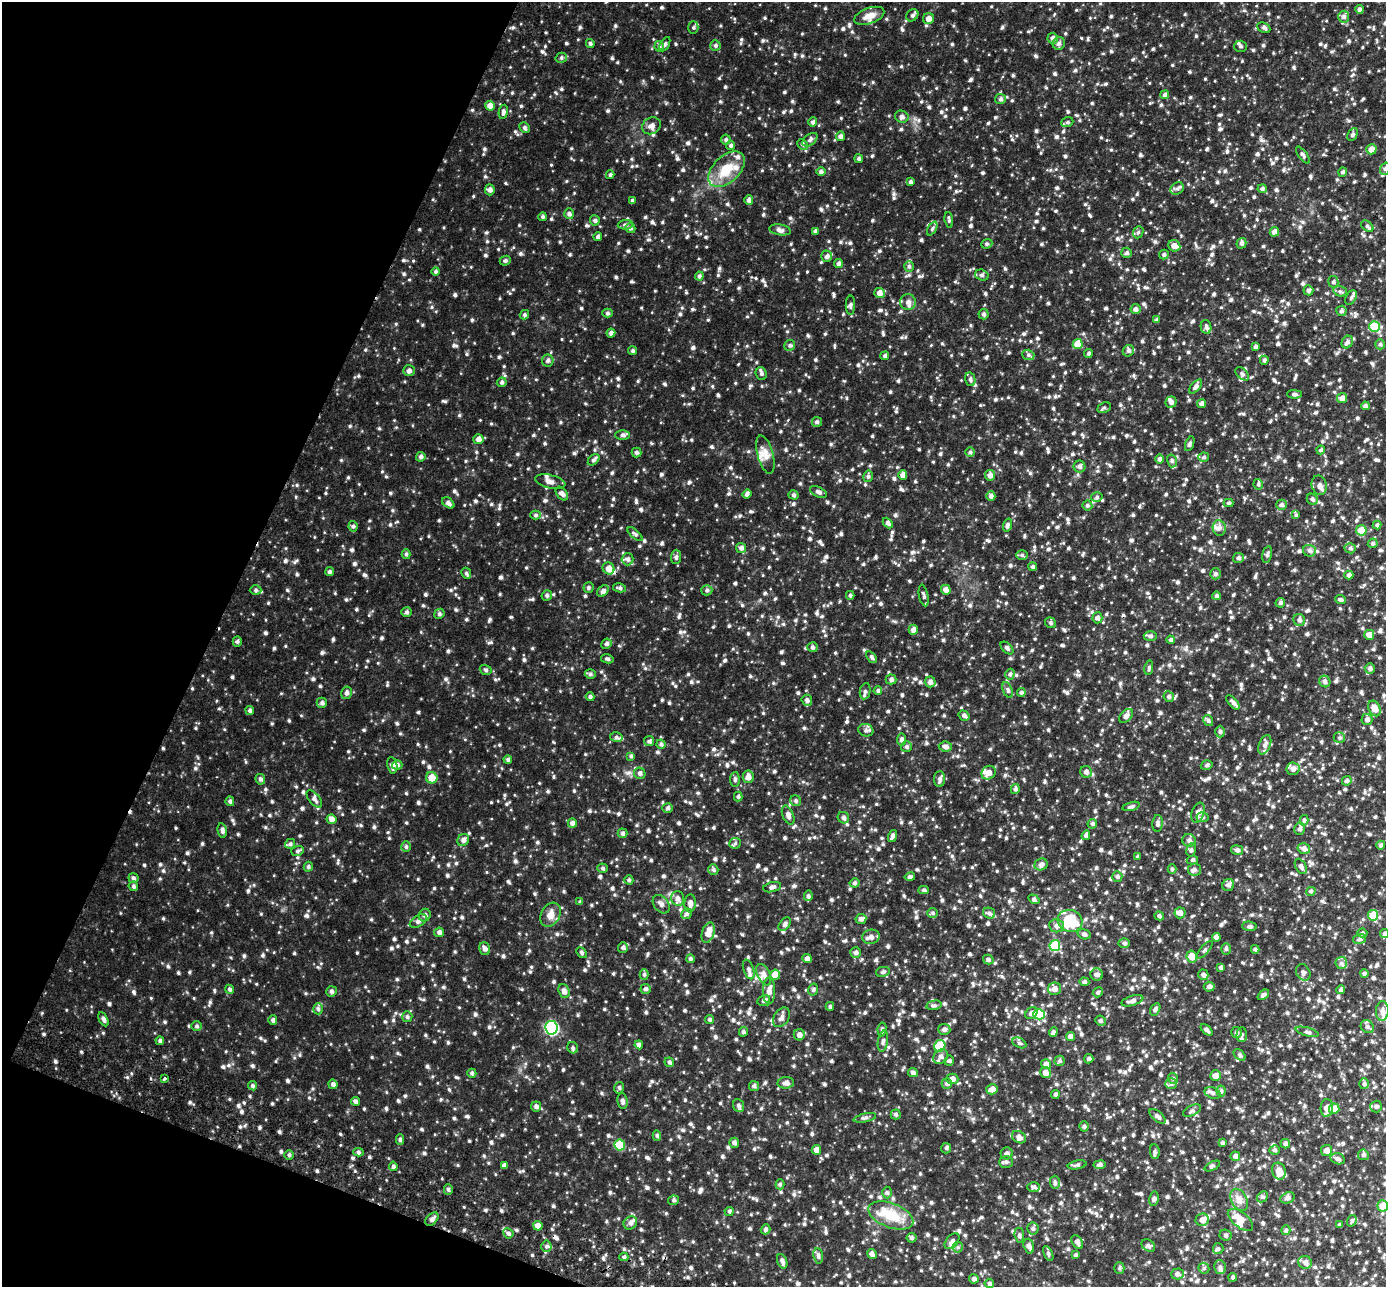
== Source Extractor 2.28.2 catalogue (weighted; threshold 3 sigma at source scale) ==
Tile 9 of 4 x 4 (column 1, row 3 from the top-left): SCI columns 28-1411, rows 1480-2764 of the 5594 x 5661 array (HDU 1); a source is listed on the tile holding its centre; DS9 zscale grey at full resolution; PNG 1388 x 1289 px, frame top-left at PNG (2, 2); each listed source drawn as its Kron ellipse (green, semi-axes under 4 px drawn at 4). Shown black and unused: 19% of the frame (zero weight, under 2 of 3 exposures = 3% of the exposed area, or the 3 px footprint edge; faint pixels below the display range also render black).
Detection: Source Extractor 2.28.2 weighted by HDU 2 'WHT'; one run over the whole footprint, this tile lists its part. Background 0.119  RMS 0.019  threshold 0.0833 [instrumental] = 3 sigma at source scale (4.5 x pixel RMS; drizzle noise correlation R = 1.50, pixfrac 1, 0.05/0.05 arcsec/px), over >= 5 px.
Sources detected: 1444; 2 cosmic-ray / hot-pixel residue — neither listed nor drawn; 27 inside a brighter listed object's ellipse — not listed separately; of the other 1415, all 500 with FLUX_AUTO >= 2.67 (the completeness limit of this list) listed and drawn (915 fainter detections not listed), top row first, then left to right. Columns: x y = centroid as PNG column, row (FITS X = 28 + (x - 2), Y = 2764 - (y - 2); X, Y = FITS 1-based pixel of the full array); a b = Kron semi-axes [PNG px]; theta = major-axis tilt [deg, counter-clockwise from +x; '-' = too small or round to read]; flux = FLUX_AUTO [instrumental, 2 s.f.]
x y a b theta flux
1359 9 4 4 - 4.1
912 15 7 5 45 3.6
869 16 16 8 20 12
1344 17 6 5 - 3.5
928 19 6 5 - 8.1
693 27 6 5 - 2.8
1264 28 7 4 -27 3.3
1053 38 5 5 - 5.4
1059 43 6 6 - 4.2
590 44 5 4 - 2.8
665 44 8 4 61 3.6
715 45 5 5 - 2.9
659 46 5 4 - 3.1
1240 46 6 6 - 3.6
561 58 5 5 - 2.8
1165 95 4 4 - 3.8
1001 99 5 5 - 3.2
490 106 5 4 - 10
503 112 7 4 81 4
902 117 7 6 - 4.4
813 122 4 4 - 3.6
1067 122 6 5 - 2.8
651 126 10 8 31 7
525 128 5 5 - 2.9
1352 134 7 5 60 3.2
840 136 5 4 - 4.8
726 140 5 5 - 3.1
810 140 9 5 38 4.2
802 144 6 4 -43 3.3
731 145 5 4 - 2.9
1371 149 5 5 - 10
1303 155 10 4 -53 3.8
859 159 4 4 - 3
727 169 22 13 44 32
1385 169 6 5 - 3.2
821 172 4 4 - 3.9
1343 172 4 4 - 3.5
610 175 4 3 - 2.7
910 182 4 4 - 3.2
1177 189 7 5 40 3.9
1262 189 4 4 - 3.6
490 190 5 4 - 5
632 200 4 4 - 2.9
749 200 5 4 - 4.4
569 214 5 5 - 3.8
542 217 4 4 - 2.8
595 220 5 5 - 3.1
949 220 8 3 -85 2.8
625 225 8 4 4 3.3
1367 226 7 4 -40 3
630 228 5 4 - 3.1
932 229 7 4 62 2.7
780 230 11 5 -10 5.4
815 232 4 4 - 5.1
1138 232 6 5 - 2.9
1274 232 5 4 - 7.9
598 237 4 4 - 3.3
1241 243 5 5 - 4.1
987 244 6 4 22 2.7
1174 246 6 5 - 9.1
1126 253 5 5 - 3.5
1164 254 5 4 - 2.8
827 256 6 5 - 4.5
505 261 6 4 23 3
838 264 4 4 - 3.8
909 266 5 4 - 2.8
436 271 4 4 - 3
982 275 7 5 -18 3.4
699 276 4 4 - 3.3
1333 282 6 5 - 2.9
1308 290 5 5 - 3.2
1340 291 7 5 -15 3.1
879 293 5 5 - 8.1
1351 298 8 5 62 3.4
908 302 8 7 - 6.9
850 305 9 4 90 3.4
1135 309 5 5 - 3.8
1341 311 5 5 - 3
607 313 5 4 - 3
983 314 5 5 - 3.4
524 315 5 4 - 3
1156 320 4 4 - 2.9
1374 326 5 5 - 52
1206 327 7 5 -79 4
611 333 4 4 - 4.1
1347 342 6 5 - 4.3
1078 344 5 5 - 27
1380 344 5 4 - 2.7
790 345 6 5 - 3.3
1256 347 4 3 - 3.9
633 351 4 4 - 3
1128 351 6 5 - 3.6
1088 353 4 4 - 3.5
1028 355 6 5 - 3.2
885 356 4 4 - 3.4
1264 360 4 4 - 3
548 361 6 5 - 3.8
409 371 6 5 - 5.2
761 374 6 5 - 3.5
1242 374 8 5 -44 3.5
970 379 7 5 -77 3.3
502 382 5 4 - 3
1196 387 8 4 49 5.4
1294 394 7 4 -1 3.2
1342 398 5 5 - 6.7
1171 402 6 5 - 4.2
1202 404 4 4 - 5.8
1365 406 4 4 - 3.6
1104 408 7 5 25 3
817 422 5 5 - 2.8
623 435 7 5 0 3.4
478 439 5 5 - 6.9
1190 444 8 4 71 3.2
1321 450 4 4 - 2.9
970 452 4 4 - 2.7
636 453 5 5 - 2.9
765 455 19 8 -74 13
421 457 5 4 - 3.8
1204 457 5 4 - 2.9
1160 459 4 4 - 4.1
594 460 7 4 43 3.5
1172 461 6 5 - 3.3
1079 467 6 6 - 4.2
903 475 4 4 - 7.8
990 475 5 5 - 6.9
868 476 6 4 75 3
550 482 15 6 -12 8
1258 484 5 4 - 2.7
1319 485 10 7 -76 6.6
818 492 9 5 -26 4.4
562 494 8 5 -51 5.5
747 494 5 4 - 4.2
793 495 5 4 - 3
991 496 5 4 - 4.5
1097 497 6 4 16 3
1312 499 6 5 - 3.4
448 503 7 4 -40 4
1229 503 5 4 - 2.8
1087 505 5 5 - 2.7
1282 505 5 5 - 3.6
535 515 5 4 - 3
1296 515 4 4 - 2.9
888 523 6 4 -48 3.6
1007 525 6 4 72 3.9
1377 525 4 4 - 3.2
353 526 5 4 - 3
1219 528 8 6 -82 5.1
1361 530 5 5 - 26
635 534 9 3 -41 3
1373 543 5 4 - 2.8
741 548 5 5 - 4.7
1350 548 5 5 - 3.4
1309 551 6 6 - 3.8
406 554 5 4 - 2.7
1267 554 8 4 77 3.8
1022 555 6 5 - 2.8
676 557 7 5 87 3
1239 558 5 5 - 3.4
628 559 6 6 - 4.5
1033 567 4 4 - 3.1
609 568 6 5 - 10
329 572 5 4 - 3
466 573 5 4 - 2.8
1215 574 5 5 - 3.6
1349 575 4 4 - 4.9
588 588 5 5 - 2.8
620 588 7 4 -12 3.1
256 590 6 4 0 2.8
707 590 5 5 - 3.1
946 590 5 5 - 7.1
603 591 6 5 - 5
547 595 5 5 - 3.1
850 595 4 3 - 2.8
924 596 11 4 -78 3.8
1216 596 4 4 - 3.6
1341 600 5 4 - 3.1
1280 603 5 4 - 3.3
406 612 5 4 - 3
439 614 5 5 - 3.3
1097 618 5 5 - 4.7
1299 620 6 5 - 3.9
1051 623 6 5 - 3.1
913 630 5 4 - 6.9
1369 635 5 5 - 8.9
1150 636 7 4 -1 3.9
1171 640 4 4 - 3.2
237 641 5 4 - 2.8
606 644 5 5 - 3.8
812 647 5 5 - 3.3
1007 648 7 4 -45 3.5
872 657 7 4 -52 3
607 659 6 3 -13 2.9
1149 668 7 4 79 2.9
1370 668 5 5 - 4.2
486 670 6 4 -17 2.8
590 674 5 4 - 2.7
1010 674 5 4 - 3.1
891 679 5 5 - 4.3
1325 681 6 5 - 4.3
930 682 5 5 - 5
1008 690 8 4 -68 3.5
865 691 8 5 80 4
878 691 4 4 - 3.2
1021 692 4 4 - 3.1
346 693 6 5 - 3.7
590 697 4 4 - 3.2
1169 697 5 5 - 3.3
807 700 5 5 - 3.9
1233 702 9 4 -48 4.5
322 703 5 5 - 3.7
1374 708 8 6 -63 12
250 710 4 4 - 3.4
964 716 6 4 -34 4.2
1126 716 8 5 45 6.5
1367 719 5 5 - 4.3
1208 720 6 4 -59 3.4
866 730 7 6 - 4.7
1220 732 6 4 89 3.3
616 737 6 5 - 3
1339 738 6 5 - 3
901 739 6 4 82 4.1
649 741 5 5 - 2.7
661 744 4 4 - 3
1265 745 10 6 69 5.9
906 747 5 5 - 3.3
945 747 7 5 -8 5
631 756 4 4 - 2.7
508 760 4 4 - 3.1
392 765 8 5 -80 5.5
397 765 5 5 - 3.6
1207 765 6 4 18 2.9
1293 769 6 6 - 6.3
1086 772 6 5 - 5
640 773 6 5 - 3.9
989 773 7 6 - 11
748 777 6 5 - 8.3
432 778 6 5 - 16
260 779 5 4 - 3.6
735 779 7 4 88 2.9
940 779 8 5 88 4.2
1347 781 5 4 - 3.5
1015 789 5 4 - 3.4
738 796 5 4 - 2.8
314 799 10 5 -50 5.1
230 801 5 4 - 3.2
796 801 6 5 - 2.9
1131 806 9 4 15 3
668 808 5 5 - 3.1
1198 813 10 6 73 9
788 815 10 5 -68 5.6
1202 817 6 5 - 3
843 818 6 5 - 3.8
332 819 5 5 - 8.1
1304 820 5 4 - 3
572 823 5 4 - 5.3
1158 823 8 5 85 4.2
1092 824 5 4 - 3
1299 829 6 5 - 3.6
222 830 7 4 -79 4.4
622 833 5 4 - 3.3
1086 835 5 4 - 3.9
893 836 6 4 73 4.6
463 840 6 5 - 5.3
1189 840 7 6 - 4.5
735 843 6 5 - 3
290 844 5 5 - 3.1
1381 845 4 4 - 3.6
406 847 5 4 - 2.7
1304 849 6 5 - 5.8
1191 850 7 4 79 3.4
1237 850 6 5 - 4.1
297 851 6 5 - 3.3
1138 856 4 3 - 2.9
1192 860 5 4 - 2.9
1041 864 7 6 - 4.7
1301 866 8 5 -60 4.6
308 867 5 4 - 2.7
603 868 5 4 - 2.8
1172 869 5 4 - 2.8
713 870 5 5 - 3
1195 870 7 6 - 4.3
1117 876 5 5 - 3.3
910 877 5 4 - 3.3
133 878 5 5 - 3.5
629 880 4 4 - 2.8
855 883 5 4 - 3
1228 885 6 6 - 4.5
133 886 5 4 - 3.1
772 887 9 5 14 4.3
924 890 5 4 - 2.9
1311 891 5 4 - 3
808 896 5 4 - 3.1
677 898 7 6 - 6.1
1034 899 6 4 -34 3.3
580 902 4 4 - 2.7
690 903 9 6 85 6.8
661 904 10 7 -51 5.9
933 913 5 5 - 2.7
989 913 6 5 - 3.7
1180 913 5 5 - 8.9
686 914 5 5 - 3.4
425 915 6 6 - 3.6
550 915 13 9 60 12
1373 915 5 5 - 33
1159 916 5 4 - 3.2
861 919 5 5 - 4
418 921 9 5 30 5.3
1070 921 12 11 - 52
785 924 8 5 52 4.6
1057 926 7 6 - 5.4
1250 926 7 5 -4 3.6
439 932 5 4 - 4.6
708 933 10 6 73 15
1362 933 5 4 - 3
1084 934 7 4 -18 4.2
1384 934 5 4 - 3.2
871 937 8 7 - 7.4
1216 937 4 4 - 5.9
1360 939 6 5 - 3.4
1124 943 5 4 - 2.9
1055 946 5 5 - 56
623 947 5 5 - 3.5
484 949 6 5 - 5
1226 949 5 4 - 2.9
1255 949 4 3 - 2.8
1205 950 11 4 50 3.2
856 952 5 5 - 4.2
582 953 6 4 -50 2.8
1192 956 6 5 - 18
807 958 5 4 - 6
690 959 4 4 - 3.1
988 960 5 4 - 3.8
1341 963 6 6 - 4.1
1221 968 4 3 - 4.2
749 969 10 5 -71 4.7
883 972 7 5 13 3.4
1303 972 8 6 -60 4.6
644 974 5 4 - 2.8
1364 974 4 4 - 3.1
764 975 11 6 -65 7.3
775 975 5 5 - 17
1097 975 6 6 - 4.5
1203 975 5 5 - 4.3
1084 982 5 4 - 3.6
1209 987 5 5 - 4.5
229 989 5 4 - 3
646 989 5 5 - 3
1055 989 7 6 - 8.1
813 990 6 4 73 2.9
1341 990 4 4 - 2.9
331 991 5 5 - 3.8
564 991 7 5 -70 6.6
769 991 13 6 90 8
1098 992 5 4 - 2.8
1263 995 6 3 39 3.6
764 1000 6 5 - 4.2
1132 1001 11 5 17 5.7
934 1005 8 4 11 3.3
830 1006 4 3 - 2.7
318 1009 5 4 - 3.3
1155 1009 7 4 58 4.1
1382 1011 10 6 88 6.4
1031 1013 7 5 46 4.9
1039 1014 6 5 - 41
407 1017 5 5 - 3.1
781 1017 11 7 56 5.5
103 1019 7 4 -62 4.4
709 1019 4 4 - 2.7
273 1020 4 4 - 3.7
1101 1021 5 4 - 2.9
197 1026 5 4 - 2.8
1367 1027 7 6 - 3.8
551 1028 7 6 - 170
882 1029 7 4 81 3.4
944 1029 6 5 - 4.1
1207 1030 7 3 -44 3.5
743 1032 5 4 - 3
1053 1032 5 4 - 3.6
1236 1032 5 5 - 3.1
1307 1032 12 3 -15 3.3
799 1035 5 5 - 6.3
1242 1035 7 5 86 3.5
1071 1037 4 4 - 6.9
160 1041 4 4 - 3.4
883 1041 10 5 81 4.7
1019 1043 7 4 -26 2.9
639 1045 4 4 - 4.8
940 1046 6 5 - 49
573 1048 6 5 - 3.1
1240 1055 7 4 -42 2.9
940 1057 8 6 44 5.6
1089 1059 4 4 - 3.8
949 1061 5 4 - 3
1060 1061 5 5 - 2.9
669 1062 5 4 - 3.1
1046 1064 5 5 - 7.2
472 1073 4 4 - 2.8
913 1073 5 4 - 3.8
1045 1073 5 5 - 8.8
1216 1076 5 5 - 8.5
1173 1078 6 4 -68 2.9
164 1079 3 3 - 2.7
952 1079 6 5 - 7.4
786 1083 8 6 4 5.8
947 1083 5 5 - 3.6
333 1084 4 4 - 3.9
1171 1084 6 5 - 3.2
1364 1084 5 5 - 3.2
253 1086 5 4 - 2.8
754 1086 5 5 - 2.9
619 1088 6 4 76 2.9
992 1089 6 5 - 9.6
1221 1091 5 4 - 2.7
1213 1093 8 5 -21 4.4
1055 1094 4 4 - 3.7
355 1101 4 4 - 3.6
622 1101 8 5 -83 4.7
536 1106 5 5 - 4.1
739 1106 6 5 - 3.4
1376 1106 6 6 - 3.5
1327 1108 9 6 87 10
1334 1109 5 5 - 15
1192 1110 10 5 26 3.5
896 1114 5 5 - 2.8
1157 1116 10 5 -40 4.6
865 1118 11 3 12 3.6
1084 1126 5 4 - 3.1
657 1135 5 4 - 2.7
1019 1137 7 5 -32 6.7
400 1140 5 4 - 2.7
734 1143 5 4 - 4.1
1222 1143 4 3 - 2.7
1285 1144 5 4 - 3.6
620 1145 5 5 - 44
946 1148 5 5 - 2.7
816 1150 5 5 - 8.3
1275 1150 5 4 - 3.1
1326 1151 5 5 - 8.4
358 1152 5 4 - 3
1155 1152 7 4 -83 2.8
1007 1153 6 6 - 4.4
289 1155 4 4 - 2.9
1363 1155 5 5 - 3.4
1235 1156 5 4 - 5.3
1338 1159 7 5 -15 4.1
1006 1162 7 5 -2 3.8
504 1165 4 4 - 4.7
1077 1165 9 4 10 3.6
1100 1165 6 4 8 4
393 1166 5 4 - 3.1
1212 1166 8 4 26 2.9
1279 1171 9 7 -74 16
1055 1182 6 5 - 2.9
780 1184 5 4 - 2.8
1034 1187 6 5 - 3.4
448 1189 5 4 - 2.8
887 1192 6 4 -89 2.9
1262 1197 6 4 44 2.8
1287 1198 7 5 21 4.9
1154 1199 7 4 81 3.7
674 1200 5 4 - 2.7
1239 1200 12 8 -62 9.2
1383 1206 5 5 - 23
729 1211 4 4 - 2.7
891 1215 24 12 -21 35
432 1219 8 5 43 5
1202 1220 6 6 - 6.5
1240 1220 15 7 -37 18
1352 1221 6 4 70 2.7
630 1223 7 6 - 5.5
1340 1225 3 3 - 3.1
538 1226 5 4 - 8.1
1033 1228 6 5 - 3.6
766 1229 5 4 - 2.9
1286 1230 5 4 - 2.9
508 1233 5 5 - 3.8
1019 1235 7 5 -83 3.2
1226 1235 6 5 - 3.3
911 1238 5 5 - 3.2
952 1241 9 5 50 4.8
1077 1242 8 5 -57 6.3
546 1246 5 5 - 3.2
1029 1246 7 5 -74 5.1
1148 1246 7 5 -35 3.2
958 1247 5 5 - 2.9
1218 1248 5 5 - 2.9
872 1254 5 4 - 4.9
1048 1254 8 4 -65 2.9
1076 1255 4 3 - 2.9
818 1256 8 4 -83 3.6
624 1257 4 4 - 2.8
782 1261 7 4 -69 4.7
1305 1262 7 6 - 5.2
1220 1267 7 5 -75 5.1
1119 1268 5 5 - 2.8
1204 1268 6 5 - 2.7
1177 1274 6 5 - 4.8
1233 1277 4 4 - 3.1
974 1279 5 4 - 4.7
989 1283 5 4 - 3.2
Isophote crosses this tile's border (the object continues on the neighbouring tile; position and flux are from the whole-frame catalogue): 4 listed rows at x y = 1385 169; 1384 934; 1383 1206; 1233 1277
Unlisted compact peaks at least as high as the median listed source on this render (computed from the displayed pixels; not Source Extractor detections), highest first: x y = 357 953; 464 979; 511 617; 297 485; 406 793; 505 376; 763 214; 995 117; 189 1026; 569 1089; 491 642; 729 493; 127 1077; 617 62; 515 131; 618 243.